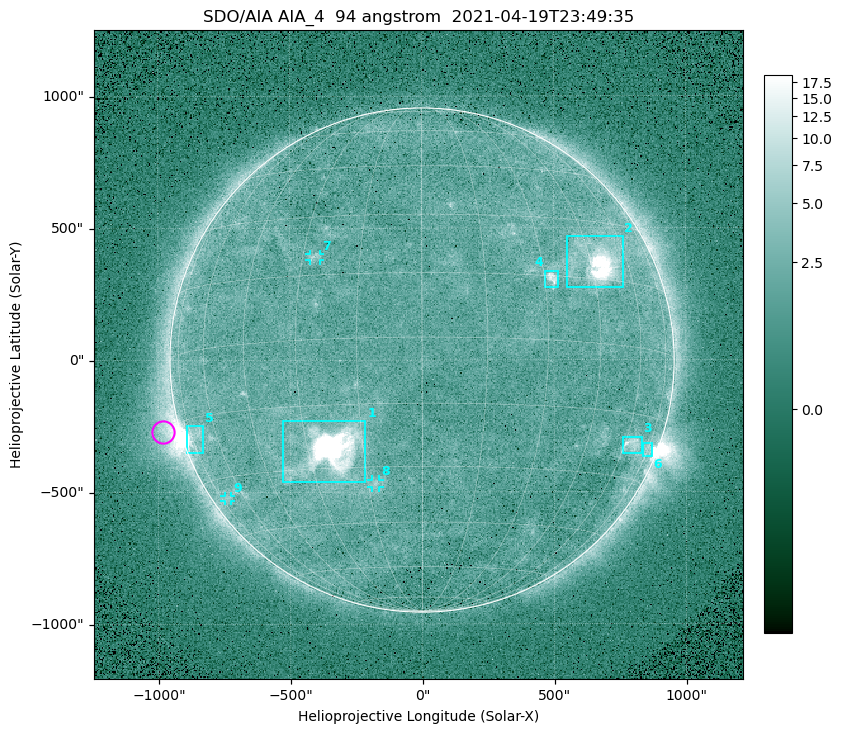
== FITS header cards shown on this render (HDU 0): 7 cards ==
TELESCOP= 'SDO/AIA '
INSTRUME= 'AIA_4   '
WAVELNTH=                   94
WAVEUNIT= 'angstrom'
DATE-OBS= '2021-04-19T23:49:35.12'
CTYPE1  = 'HPLN-TAN'
CTYPE2  = 'HPLT-TAN'

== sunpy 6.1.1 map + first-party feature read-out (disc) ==
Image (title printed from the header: SDO/AIA AIA_4  94 angstrom  2021-04-19T23:49:35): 512 x 512 px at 4.8 arcsec/px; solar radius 955 arcsec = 199 px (full disc in frame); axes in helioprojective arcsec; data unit not stated in the header (colour bar unlabelled)
Orientation: roll -0.138 deg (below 1 deg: not rotated)
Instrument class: DISC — disc imager (sunpy class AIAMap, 94 A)
Bright regions (active regions / flare kernels): reference = the median radial profile (limb darkening/brightening removed); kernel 5 px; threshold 5 sigma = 2.59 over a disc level ~1.8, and >= 1.15x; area >= 9 px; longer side >= 5 px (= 24 arcsec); searched inside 0.97 R_sun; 9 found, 9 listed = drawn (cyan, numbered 1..; 3 of them under ~33 arcsec drawn as corner ticks so the feature stays visible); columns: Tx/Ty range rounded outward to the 10 arcsec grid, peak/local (2 s.f.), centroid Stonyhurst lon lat
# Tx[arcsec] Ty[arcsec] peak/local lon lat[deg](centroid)
1 -530..-210 -460..-230 1980 -24 -26
2 550..760 270..470 37 +48 +19
3 760..830 -360..-290 4.3 +64 -22
4 460..520 270..340 6.2 +32 +14
5 -900..-830 -350..-250 6.7 -72 -19
6 830..870 -370..-310 3.2 +74 -22
7 -430..-380 380..410 3 -27 +20
8 -190..-160 -480..-450 3 -13 -34
9 -750..-720 -540..-510 2.3 -71 -35
Off-limb structures (1.02-1.3 R_sun): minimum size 50 px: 5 found; the strongest spans PA ~90..115 deg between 1.02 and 1.22 R_sun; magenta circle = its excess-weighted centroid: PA ~105 deg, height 1.07 R_sun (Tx ~-980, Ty ~-270 arcsec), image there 4.5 x the reference